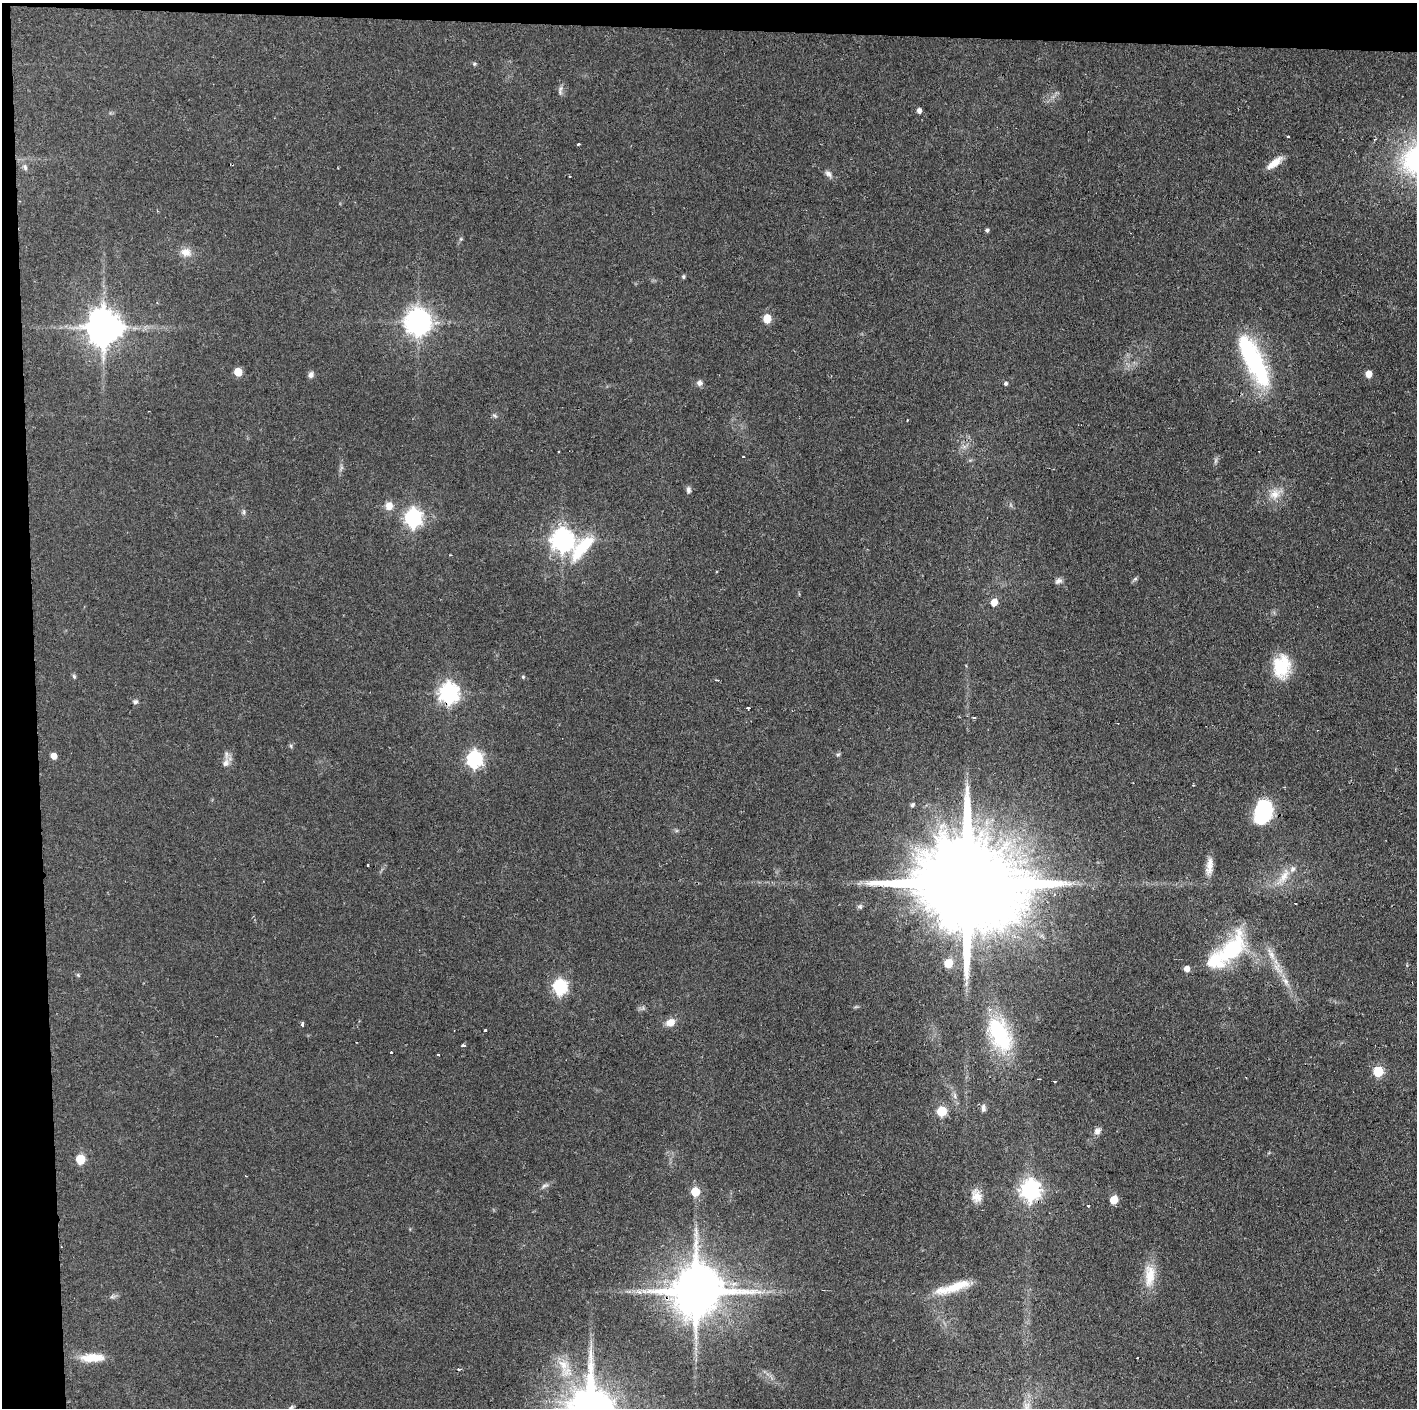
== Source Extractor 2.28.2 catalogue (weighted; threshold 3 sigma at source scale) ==
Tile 1 of 3 x 3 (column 1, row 1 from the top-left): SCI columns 3-1417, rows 2812-4217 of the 4251 x 4217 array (HDU 1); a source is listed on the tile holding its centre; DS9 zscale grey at full resolution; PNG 1419 x 1410 px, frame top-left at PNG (2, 3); no overlay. Shown black and unused: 4% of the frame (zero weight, under 2 of 3 exposures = <1% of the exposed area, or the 3 px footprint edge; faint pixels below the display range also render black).
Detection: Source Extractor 2.28.2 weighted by HDU 2 'WHT'; one run over the whole footprint, this tile lists its part. Background 0.0909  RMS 0.0064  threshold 0.0287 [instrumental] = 3 sigma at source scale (4.5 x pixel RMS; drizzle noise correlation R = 1.50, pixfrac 1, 0.05/0.05 arcsec/px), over >= 5 px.
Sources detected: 93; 1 inside a brighter object's white glare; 4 cosmic-ray / hot-pixel residue — not listed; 3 inside a brighter listed object's ellipse — not listed separately; the other 85 listed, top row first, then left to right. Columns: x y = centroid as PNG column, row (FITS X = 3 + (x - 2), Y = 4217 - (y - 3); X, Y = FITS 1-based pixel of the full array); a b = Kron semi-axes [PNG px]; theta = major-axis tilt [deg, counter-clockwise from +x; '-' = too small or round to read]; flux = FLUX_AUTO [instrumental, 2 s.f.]
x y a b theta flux
474 64 5 5 - 0.85
560 92 8 5 -70 1.7
919 111 5 4 - 2.6
1288 137 3 3 - 1.6
578 144 3 3 - 1.1
1274 163 23 8 37 7.3
25 167 10 6 -67 2
828 174 10 7 -41 2.5
987 230 4 4 - 1.3
186 252 14 11 -14 6
683 277 6 4 -70 0.85
157 303 4 3 - 0.49
767 319 6 5 - 17
418 322 9 8 - 710
103 327 10 10 - 1600
1254 361 64 19 -63 80
238 372 5 5 - 15
1368 374 5 5 - 6.9
311 375 8 6 81 2.3
699 383 7 7 - 2.4
1005 383 5 5 - 1.3
494 415 7 4 -20 1.1
907 420 3 2 - 1.6
688 490 9 6 90 1.9
1275 494 17 13 29 8.4
389 506 10 9 - 5.5
244 512 7 4 90 1.2
413 518 7 7 - 230
562 540 8 8 - 450
582 548 40 17 47 32
1135 579 7 4 19 1
1058 581 10 6 31 2.2
994 602 6 6 - 7.3
1282 666 27 19 83 25
74 676 7 4 -63 1.1
523 677 5 4 - 0.94
716 680 5 3 - 0.79
449 693 8 7 - 310
135 702 7 6 - 1.6
748 708 3 3 - 1.2
291 746 6 4 -72 0.91
838 754 6 4 19 0.92
54 756 5 5 - 5.9
474 759 7 6 - 170
226 762 11 8 57 3.7
1193 785 3 2 - 0.7
912 805 5 4 - 1.4
1263 812 18 12 78 79
367 865 3 2 - 0.99
1209 866 23 8 82 6.3
1283 877 27 9 54 9.2
962 883 46 21 -3 24000
1230 951 51 21 53 49
948 963 6 5 - 18
1278 968 20 9 -54 8.5
1187 969 5 5 - 4.4
78 975 6 4 -46 0.86
560 987 7 6 - 120
670 1022 10 8 22 6.3
302 1024 4 3 - 1.7
485 1031 3 3 - 2.4
1000 1035 41 21 -65 58
463 1046 4 3 - 4
391 1053 3 3 - 1.8
438 1055 3 2 - 1
1378 1072 6 5 - 33
1055 1081 3 2 - 1.4
955 1095 9 4 -82 1.9
983 1108 10 6 82 2.3
941 1111 6 5 - 31
1097 1131 10 8 43 2.8
80 1159 6 6 - 26
545 1186 11 5 24 2
1030 1190 8 7 - 320
695 1192 6 5 - 19
977 1195 16 13 -47 7
1114 1200 6 5 - 15
1088 1206 3 2 - 0.9
1150 1275 33 14 87 15
953 1287 48 10 17 18
644 1291 7 4 -18 1.5
696 1292 15 12 -9 3400
92 1358 30 10 1 13
563 1365 22 12 -71 12
291 1408 8 5 61 1.3
Overlapping masked pixels (flux is a lower limit): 4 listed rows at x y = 449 693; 962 883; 1030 1190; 696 1292
Isophote crosses this tile's border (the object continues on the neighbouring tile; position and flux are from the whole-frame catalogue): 1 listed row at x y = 291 1408